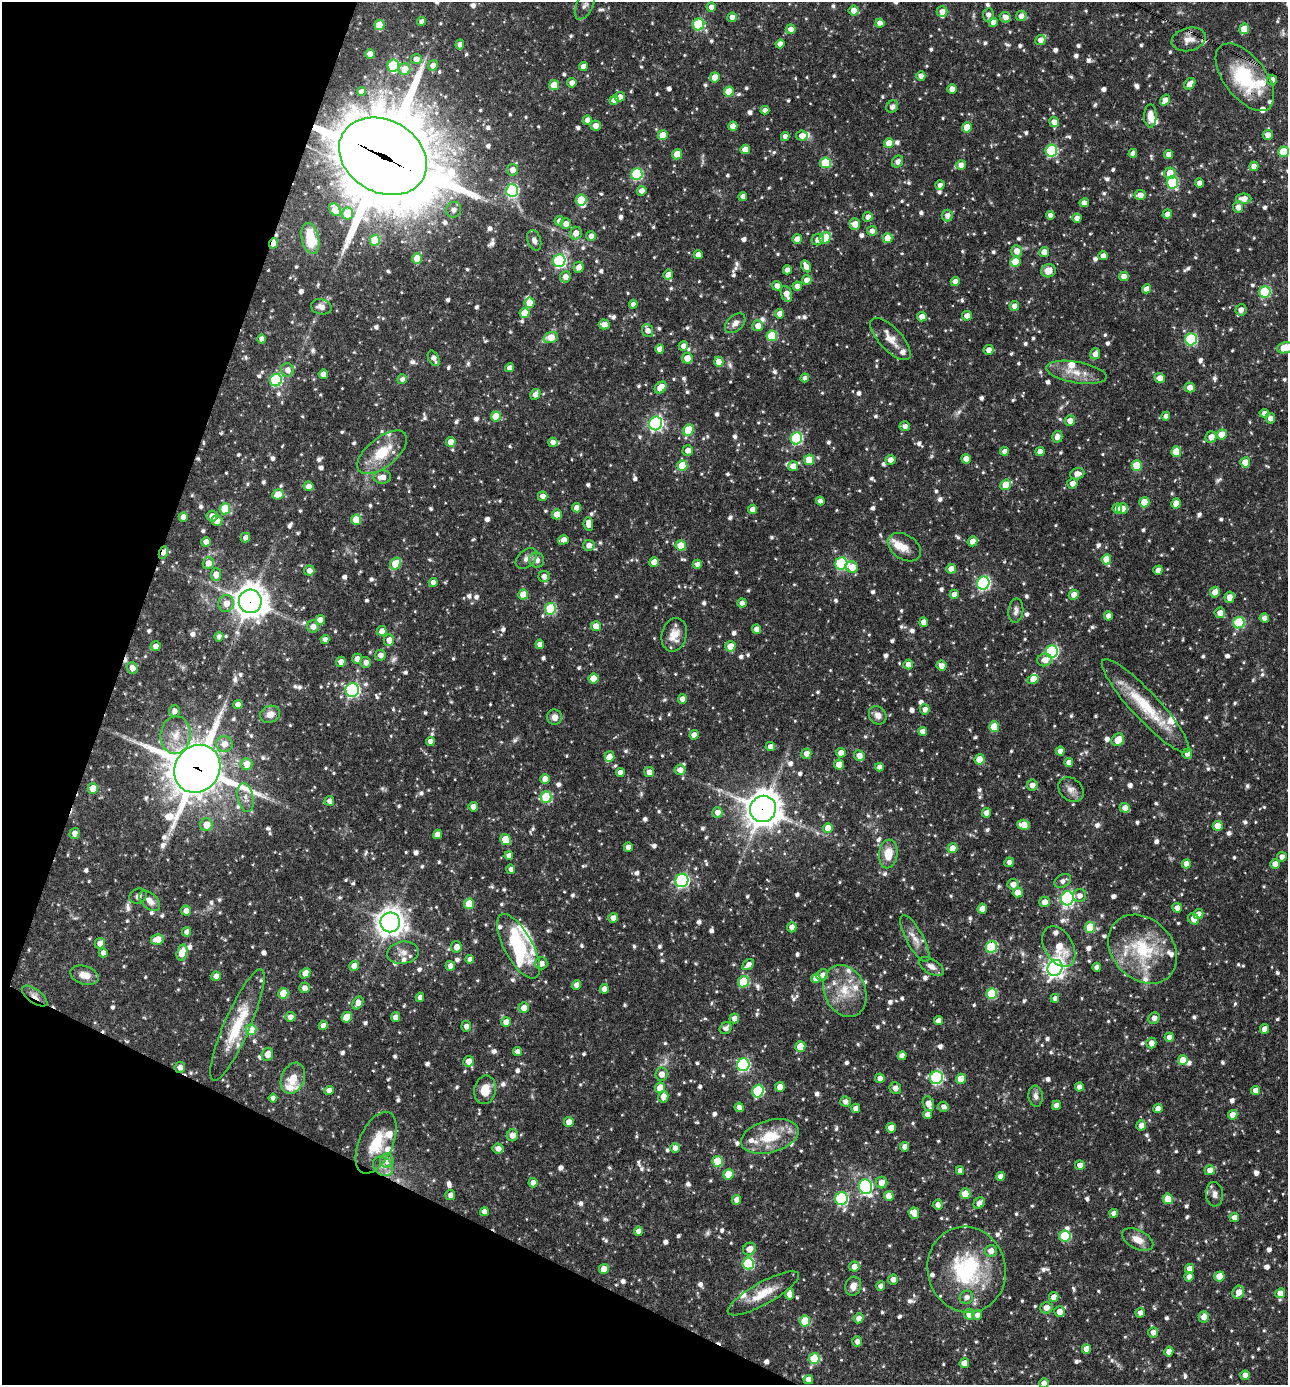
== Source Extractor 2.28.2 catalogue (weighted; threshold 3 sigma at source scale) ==
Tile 9 of 4 x 4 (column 1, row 3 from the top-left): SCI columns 271-1556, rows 1385-2767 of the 5550 x 5536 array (HDU 1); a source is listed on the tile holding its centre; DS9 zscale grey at full resolution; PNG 1290 x 1387 px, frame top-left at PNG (2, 2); each listed source drawn as its Kron ellipse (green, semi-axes under 4 px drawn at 4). Shown black and unused: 19% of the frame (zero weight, under 3 of 4 exposures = <1% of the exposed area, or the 3 px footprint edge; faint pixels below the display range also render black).
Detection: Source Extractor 2.28.2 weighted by HDU 2 'WHT'; one run over the whole footprint, this tile lists its part. Background 0.0642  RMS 0.0036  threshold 0.016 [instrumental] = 3 sigma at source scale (4.5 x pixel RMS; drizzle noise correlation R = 1.50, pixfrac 1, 0.05/0.05 arcsec/px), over >= 5 px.
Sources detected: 1255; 3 too faint to see at this stretch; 1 inside a brighter object's white glare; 5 cosmic-ray / hot-pixel residue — neither listed nor drawn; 46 inside a brighter listed object's ellipse — not listed separately; of the other 1200, all 500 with FLUX_AUTO >= 1.65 (the completeness limit of this list) listed and drawn (700 fainter detections not listed), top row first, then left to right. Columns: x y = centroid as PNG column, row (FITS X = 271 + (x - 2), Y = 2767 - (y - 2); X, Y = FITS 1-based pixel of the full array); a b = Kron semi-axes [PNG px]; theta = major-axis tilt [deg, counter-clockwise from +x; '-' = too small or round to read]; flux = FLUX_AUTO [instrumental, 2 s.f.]
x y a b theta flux
585 4 16 8 64 1.9
711 7 4 4 - 2.3
854 10 5 5 - 2.8
942 11 5 5 - 2.6
988 15 6 5 - 1.9
1021 16 5 5 - 2.3
732 17 5 4 - 2.5
1005 17 5 5 - 2.5
422 21 4 4 - 1.6
993 22 5 4 - 2.6
880 23 4 4 - 2.6
698 24 6 5 - 30
379 25 5 5 - 8
791 29 5 5 - 2.4
1244 29 5 5 - 7.5
1189 39 17 11 13 3.8
1040 40 5 5 - 2.4
780 44 4 4 - 2.4
460 45 5 4 - 2.1
370 54 5 4 - 3.9
416 59 5 5 - 2.6
433 65 5 5 - 2.9
393 66 6 6 - 30
583 66 4 4 - 2.4
405 69 6 5 - 6.5
921 76 4 4 - 2.2
715 77 5 5 - 5.3
1245 77 39 21 -52 26
1272 80 5 5 - 2.6
572 83 5 5 - 2.3
1190 84 6 5 - 2.9
554 85 5 5 - 7.1
952 89 4 4 - 2.7
361 91 4 4 - 2
729 92 5 5 - 10
620 97 5 4 - 2.6
614 100 4 4 - 2.8
1165 100 6 4 55 2.4
892 107 6 5 - 1.7
765 110 4 4 - 2.1
1150 116 11 6 90 3.9
587 120 5 4 - 2.3
1054 122 5 4 - 2.5
595 126 5 5 - 2.6
733 126 4 4 - 3.3
967 127 5 5 - 6.8
663 135 5 5 - 6.4
1268 135 5 5 - 2.7
785 136 4 4 - 2
802 136 5 5 - 2.6
889 143 5 4 - 5.3
745 149 5 4 - 4
1051 151 6 5 - 37
1283 152 5 5 - 14
1133 153 4 4 - 2.4
677 154 5 5 - 6.5
1169 154 4 4 - 2.5
383 156 46 36 -29 5000
897 162 6 5 - 1.8
826 163 5 5 - 19
961 165 5 4 - 2.3
1254 166 4 4 - 2.7
512 170 5 5 - 2.8
1170 173 6 5 - 5.3
637 174 6 5 - 33
1172 182 6 6 - 28
1200 183 4 4 - 2.4
940 185 5 4 - 1.7
512 190 6 6 - 45
642 191 5 4 - 2.3
1140 195 5 5 - 2.8
743 196 4 4 - 1.8
1244 199 7 5 0 3.3
581 200 5 5 - 13
1084 203 5 4 - 2.5
1238 207 5 5 - 2.8
335 210 7 5 -58 8.9
454 210 8 7 - 2.1
347 214 6 5 - 8.1
1167 214 5 5 - 2.6
947 215 6 5 - 2.1
1051 215 4 4 - 2.3
868 217 5 4 - 2.1
1077 218 4 4 - 2.6
559 221 4 4 - 2
566 224 5 5 - 2.6
855 224 6 5 - 3.9
872 231 5 5 - 1.9
576 233 6 6 - 3.1
591 236 5 5 - 2.5
310 238 16 8 -77 11
825 238 6 5 - 14
887 238 5 5 - 6.3
797 239 5 4 - 3.3
375 240 5 5 - 11
534 240 10 6 -72 1.9
818 240 6 5 - 2
274 243 5 4 - 3.9
1016 251 5 5 - 3.4
1044 252 5 5 - 3.4
698 255 4 4 - 2.9
1103 256 5 4 - 2.1
417 258 5 5 - 6.5
559 261 6 6 - 52
1015 262 5 5 - 6.8
806 266 6 4 -63 2.9
579 267 5 5 - 2.3
787 270 4 4 - 2.2
1048 271 7 6 - 3.9
668 275 5 4 - 2.7
565 277 6 5 - 2.5
1124 277 5 4 - 3.2
807 280 5 4 - 3
955 282 4 4 - 2.6
777 286 5 5 - 2.3
797 286 4 4 - 2.1
1147 289 4 4 - 2.6
1265 292 6 5 - 27
786 294 8 5 -70 3
530 303 5 5 - 6.4
633 304 4 4 - 1.8
1014 306 5 4 - 2.7
321 307 10 7 -13 2.8
1241 310 6 5 - 2.3
524 313 5 5 - 6.6
779 314 4 4 - 2.6
967 316 5 5 - 2.8
922 317 5 4 - 3.5
735 323 12 7 43 2.3
604 324 5 5 - 2.8
758 326 5 5 - 3.1
647 330 7 5 -68 2.4
772 336 5 5 - 18
551 337 7 5 18 5.3
262 339 4 4 - 2.4
890 339 27 11 -47 5
1191 339 6 5 - 38
683 346 4 4 - 2.5
1285 348 8 5 10 9.1
660 349 4 4 - 2.9
989 350 5 5 - 2.3
1095 354 5 5 - 2.3
434 358 8 5 -62 2
687 358 5 5 - 3.7
719 362 5 4 - 4.4
510 368 4 4 - 2.5
287 370 6 6 - 2.8
1076 372 30 10 -10 6.4
323 374 5 4 - 3
805 378 4 4 - 1.7
1160 378 5 5 - 2.7
402 379 5 4 - 1.7
276 380 6 6 - 41
661 388 6 5 - 5.4
1190 388 5 5 - 3.2
535 394 5 4 - 2.5
1264 413 5 4 - 2.5
496 416 5 5 - 8.9
1166 416 4 4 - 1.7
1270 418 5 5 - 1.9
1070 421 5 5 - 3.4
656 423 7 6 - 81
905 426 5 5 - 1.8
688 430 6 5 - 13
1222 434 5 5 - 6.5
1057 437 6 5 - 2.5
1211 437 6 5 - 3.1
796 438 6 5 - 41
451 442 5 4 - 4
553 442 4 4 - 2.4
688 450 5 5 - 2.7
1004 451 4 4 - 2.2
1040 451 4 4 - 2.6
382 452 30 14 39 12
1176 452 5 5 - 9.3
966 459 5 4 - 3.2
809 460 5 5 - 6.7
890 460 5 5 - 2.6
1245 462 5 5 - 6.3
1137 465 5 5 - 11
682 466 5 5 - 11
793 466 5 5 - 2.9
1077 474 7 5 19 2.5
382 477 9 6 2 2.8
1072 483 5 5 - 2.5
1006 485 5 5 - 8.8
308 486 5 5 - 2.5
278 494 5 5 - 4.8
543 496 5 4 - 2.1
820 501 4 4 - 2
1144 502 5 5 - 7.1
1176 503 5 4 - 4.6
576 508 4 4 - 2.8
1117 508 5 4 - 2.4
225 509 5 5 - 11
753 509 4 4 - 2.5
1122 509 5 5 - 2.9
557 514 5 5 - 4.8
212 516 5 5 - 2.1
183 517 5 4 - 2.9
356 520 5 5 - 8
217 521 5 5 - 2.9
588 524 7 5 -84 3.2
245 538 5 4 - 2.1
563 540 5 4 - 2.9
973 541 5 5 - 2.6
206 542 4 4 - 3.1
589 545 5 5 - 2.6
681 545 5 5 - 8.8
904 547 18 12 -33 4
163 552 6 4 68 2.6
526 558 12 8 43 2.1
1106 559 5 5 - 4.8
537 560 8 7 - 2.5
654 562 5 4 - 4.5
208 563 6 5 - 3.2
841 563 6 6 - 41
396 564 6 5 - 10
697 564 4 4 - 1.9
852 567 6 5 - 5.2
951 569 5 4 - 3.9
1158 570 5 4 - 2.8
309 571 5 5 - 2.5
216 575 6 5 - 3.7
544 576 5 5 - 2.6
433 582 4 4 - 2.1
983 583 6 6 - 62
1215 592 5 4 - 3
954 594 4 4 - 2.5
523 595 5 5 - 6
1074 595 5 4 - 2.7
1229 597 6 5 - 3.1
250 601 12 11 - 550
226 603 8 8 - 3.7
742 603 5 4 - 2
550 609 6 5 - 27
1016 611 12 7 84 1.7
1220 613 5 5 - 2.8
1108 616 4 4 - 2.7
1264 618 5 4 - 1.9
320 620 5 4 - 3.9
924 622 5 4 - 3.1
1239 623 6 5 - 26
313 626 6 6 - 2.8
596 626 5 5 - 4.1
756 629 4 4 - 2.2
382 631 5 4 - 2.5
674 635 17 12 75 5.5
219 637 4 4 - 2
325 640 5 4 - 1.9
389 640 6 5 - 2.9
540 644 4 4 - 2.7
155 646 5 5 - 2.5
730 646 5 5 - 4.6
1052 652 6 6 - 52
380 655 5 5 - 2.3
357 659 5 5 - 2.8
1045 660 7 6 - 3.1
341 662 5 5 - 2.5
366 662 5 5 - 2.2
908 664 5 5 - 2.5
941 666 5 5 - 2.5
132 668 6 5 - 2.8
593 679 5 5 - 8.2
1033 680 5 4 - 3.4
352 690 7 6 - 62
682 699 5 4 - 2.7
238 705 4 4 - 2.9
1146 706 62 13 -47 18
925 709 5 5 - 2
174 711 6 5 - 1.9
270 714 10 8 21 3.1
878 715 10 8 -50 2.5
554 717 8 7 - 2.4
994 727 5 5 - 11
923 731 4 4 - 2.4
176 735 19 15 84 6.8
694 735 5 4 - 2.7
1118 740 7 5 48 5
430 741 4 4 - 2
224 744 8 8 - 3.8
770 747 5 4 - 2.3
1060 751 4 4 - 2.3
841 753 4 4 - 3.1
806 754 5 5 - 2.4
1187 754 5 5 - 1.8
859 756 5 5 - 3.3
609 757 5 5 - 3.3
980 759 5 5 - 6.6
1069 762 4 4 - 2.4
246 764 6 6 - 4.8
839 764 5 4 - 5.1
879 767 4 4 - 2
197 769 25 22 54 1500
680 770 5 5 - 2.6
649 772 5 5 - 2.9
620 773 4 4 - 2.7
545 779 5 4 - 3.3
1032 785 5 5 - 2.5
93 788 5 5 - 6.8
1071 789 14 11 -40 2.6
546 797 5 5 - 19
246 798 15 8 -78 2.8
329 801 5 4 - 1.9
473 807 5 4 - 3
1125 808 5 4 - 2.6
763 809 13 12 - 660
717 812 5 5 - 2.9
987 813 5 4 - 2.8
206 825 6 6 - 4.6
1024 825 6 5 - 4.4
1218 826 5 5 - 4.4
828 828 5 5 - 5.6
74 833 5 4 - 2.7
437 834 5 4 - 2.9
505 840 6 5 - 9.3
628 847 4 4 - 2.9
952 848 5 5 - 5
888 854 14 9 85 6.6
509 856 4 4 - 2.4
1282 857 5 5 - 2.3
1009 862 5 4 - 1.7
1186 864 5 4 - 2.7
1275 864 5 5 - 2.5
511 869 5 4 - 2
682 880 7 6 - 59
1063 881 9 6 32 1.9
1013 884 5 5 - 2.8
1018 892 5 5 - 3.8
1079 895 7 6 - 1.9
138 896 9 7 25 1.7
1067 898 7 6 - 78
150 901 12 7 -44 2.8
1045 902 5 5 - 2.7
469 904 5 5 - 12
1177 908 5 4 - 2.5
982 909 5 4 - 3.6
186 911 5 5 - 3.1
1198 914 5 4 - 2.5
613 918 5 4 - 2.6
1194 919 6 5 - 2.9
390 922 10 9 - 390
792 927 5 4 - 2.6
1090 927 5 5 - 14
187 932 4 4 - 2.3
157 939 6 5 - 4.9
915 939 26 8 -61 4.2
100 943 5 5 - 3.1
518 946 36 14 -61 22
456 947 6 5 - 2.7
991 947 6 5 - 27
1059 947 22 14 -59 7.3
1143 949 38 30 -45 24
182 952 8 5 75 7.3
103 953 4 4 - 2.3
403 953 16 11 8 2.9
470 959 4 4 - 2.2
541 963 6 6 - 2.3
748 965 6 4 40 2.2
354 966 5 5 - 3.7
450 966 5 4 - 2.5
931 966 14 7 -31 2.3
1097 967 4 4 - 1.7
1055 968 8 7 - 200
305 973 6 4 47 2.9
84 975 14 9 -17 4
822 975 6 5 - 2.1
216 976 5 4 - 2.5
816 979 5 4 - 2.9
743 982 6 5 - 19
577 985 5 4 - 3
304 988 5 5 - 2.1
604 989 5 4 - 2.6
845 991 27 20 -67 11
283 993 5 5 - 9.3
992 994 5 5 - 20
35 996 15 7 -35 2.7
420 997 4 4 - 1.9
1055 998 4 4 - 1.7
358 1003 7 5 58 3.3
524 1008 5 5 - 3.5
290 1017 5 5 - 2.2
347 1017 5 5 - 8.5
396 1017 5 4 - 2.6
734 1018 5 4 - 2.4
1154 1018 6 5 - 1.8
938 1021 4 4 - 2.7
506 1022 5 4 - 3.7
237 1025 61 13 66 17
323 1026 4 4 - 2.5
466 1026 5 5 - 1.8
726 1028 6 5 - 1.7
1265 1029 5 4 - 3.3
251 1030 5 5 - 13
1169 1037 4 4 - 2.5
1151 1043 5 5 - 2.7
800 1047 5 5 - 7.9
517 1052 4 4 - 2.6
267 1054 7 5 66 3
902 1056 4 4 - 2.4
1183 1060 5 5 - 5.6
468 1061 5 5 - 4.1
743 1065 6 6 - 47
180 1067 5 5 - 2.4
661 1074 6 6 - 2.7
293 1078 16 11 68 6.3
880 1078 5 4 - 2.3
936 1078 7 6 - 43
961 1079 5 5 - 6.7
780 1087 5 4 - 3.5
1079 1087 4 4 - 2.3
660 1088 5 5 - 6.6
895 1088 6 6 - 1.8
485 1090 14 10 79 5.3
329 1091 5 4 - 2.8
758 1091 6 5 - 27
1255 1091 4 4 - 2.7
1036 1096 10 7 -82 1.7
663 1097 6 5 - 2.9
273 1098 4 4 - 1.8
845 1102 5 5 - 1.7
928 1104 7 5 -71 3.4
1056 1105 4 4 - 2.5
739 1107 4 4 - 2.5
943 1107 5 5 - 1.7
856 1108 4 4 - 2.4
1158 1108 5 4 - 2.6
928 1114 4 4 - 2.5
1233 1115 5 4 - 3.8
569 1122 5 4 - 3.3
1141 1125 5 5 - 2.7
891 1128 5 5 - 4.4
512 1135 6 5 - 2.9
770 1136 29 16 15 13
376 1143 33 17 66 11
904 1147 4 4 - 2
675 1148 5 5 - 2.5
498 1149 5 5 - 2.3
387 1161 7 7 - 3.9
718 1161 5 5 - 15
1080 1165 5 5 - 2.7
383 1166 11 8 -40 2.5
1210 1170 5 5 - 3.4
960 1171 4 4 - 1.7
728 1174 5 5 - 7.4
1001 1176 4 4 - 2.4
533 1183 4 4 - 2.4
882 1183 6 5 - 3.8
865 1187 7 6 - 64
965 1194 5 5 - 7.1
1215 1194 12 8 -85 1.9
450 1195 5 5 - 1.7
889 1196 5 5 - 3.7
841 1199 6 6 - 43
1168 1199 5 5 - 6.2
737 1200 5 4 - 3
979 1203 6 5 - 2.7
938 1205 5 5 - 2
484 1212 4 4 - 3
914 1213 6 5 - 3.6
1114 1213 4 4 - 2.4
1234 1218 5 5 - 2.6
639 1231 5 4 - 2.8
1065 1236 5 5 - 21
1138 1240 17 9 -26 4.3
749 1249 7 6 - 3.3
991 1251 6 6 - 2.8
748 1263 6 5 - 29
854 1266 5 5 - 2.9
604 1269 5 5 - 5.1
967 1269 43 39 -74 35
1189 1269 5 4 - 3.2
1220 1276 5 5 - 7
1189 1277 5 4 - 1.9
893 1279 5 5 - 2.4
853 1286 9 8 - 2.6
881 1286 5 4 - 2.3
1238 1292 7 5 62 3.6
763 1293 40 11 29 8.5
1280 1293 5 4 - 3.1
789 1294 5 4 - 2.9
966 1297 7 6 - 1.9
1054 1297 5 4 - 2.8
1046 1308 6 5 - 2.8
1059 1311 5 5 - 2.9
1140 1313 5 4 - 1.8
969 1314 5 5 - 4.1
977 1315 5 5 - 1.7
1204 1317 5 5 - 3
858 1318 5 4 - 2.7
805 1321 5 5 - 12
1153 1332 5 5 - 2.2
857 1342 5 5 - 1.9
1086 1349 5 4 - 3.5
1169 1351 5 4 - 2.8
814 1358 5 5 - 15
964 1363 5 5 - 3.7
1245 1375 5 4 - 2.7
808 1380 5 4 - 2.9
1044 1383 5 4 - 2.5
Overlapping masked pixels (flux is a lower limit): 12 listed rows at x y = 1189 39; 1245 77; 383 156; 274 243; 163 552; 250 601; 1146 706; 197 769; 763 809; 991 947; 35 996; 180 1067
Isophote crosses this tile's border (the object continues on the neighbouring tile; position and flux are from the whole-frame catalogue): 4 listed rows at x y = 585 4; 1285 348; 1282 857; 1044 1383